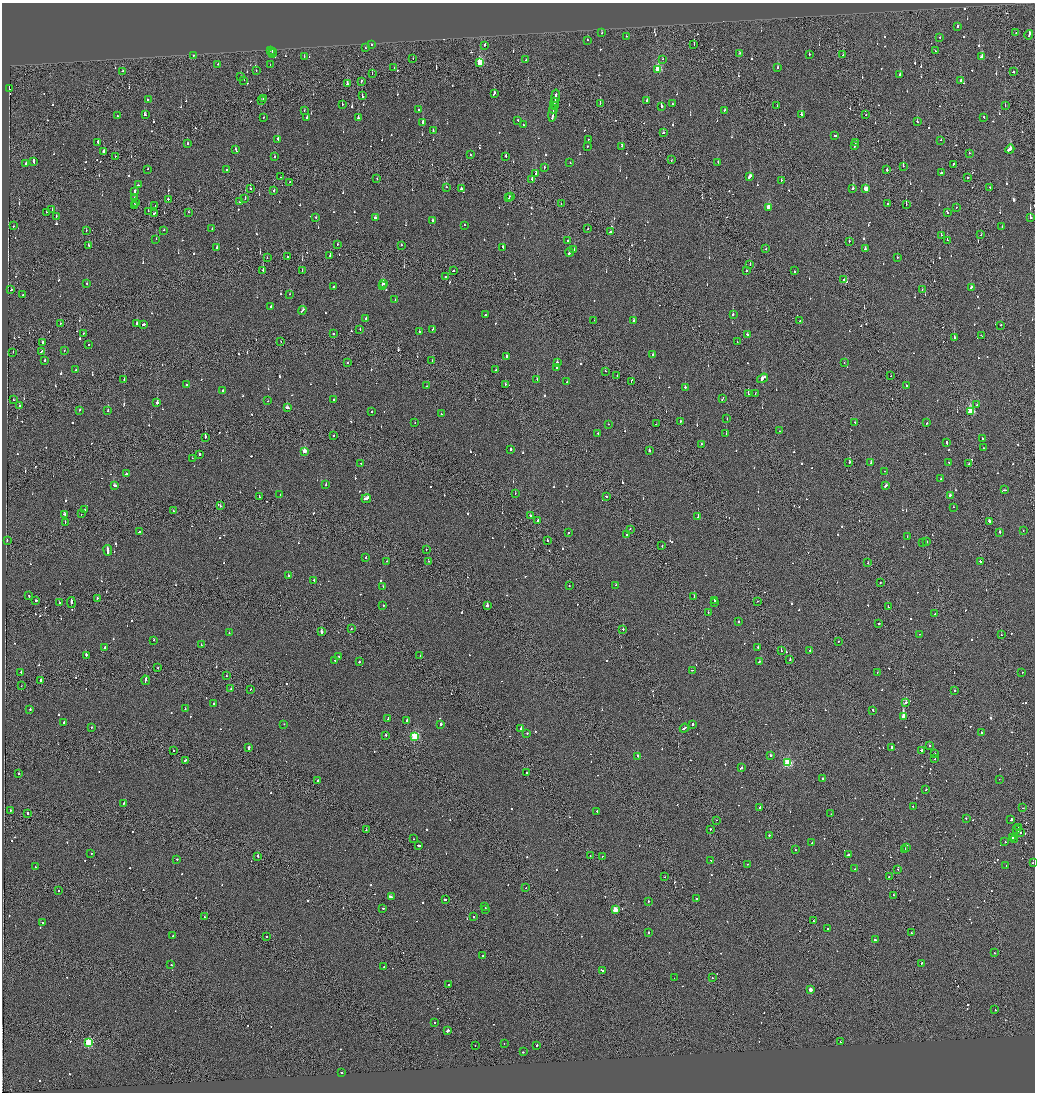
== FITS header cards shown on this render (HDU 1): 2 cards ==
NAXIS1  =                 2065
NAXIS2  =                 2180

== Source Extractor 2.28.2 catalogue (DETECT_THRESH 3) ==
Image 2065 x 2180 px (HDU 1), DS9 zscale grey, zoomed out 1/2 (1 PNG px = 2 x 2 image px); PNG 1037 x 1094 px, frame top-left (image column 1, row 2179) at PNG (2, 3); each listed source drawn as its Kron ellipse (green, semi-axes under 4 px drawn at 4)
Background -0.118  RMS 0.067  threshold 0.2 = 3 sigma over >= 5 px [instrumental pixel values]
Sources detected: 1139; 66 cannot appear on this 1/2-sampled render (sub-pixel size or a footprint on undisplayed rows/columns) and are neither listed nor drawn; of the other 1073, the 500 brightest by FLUX_AUTO listed and drawn (573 fainter detections omitted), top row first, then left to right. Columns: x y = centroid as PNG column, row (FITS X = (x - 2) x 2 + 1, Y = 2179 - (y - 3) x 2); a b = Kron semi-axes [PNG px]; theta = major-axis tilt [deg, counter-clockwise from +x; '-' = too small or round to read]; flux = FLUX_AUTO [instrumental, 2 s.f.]
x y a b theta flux
957 26 2 2 - 140
602 33 2 2 - 94
1016 33 2 2 - 120
1029 35 5 2 - 190
626 36 2 1 - 130
940 38 2 1 - 74
587 40 2 2 - 75
371 45 2 2 - 710
485 45 2 2 - 430
694 45 2 1 - 140
365 48 2 2 - 69
271 50 2 1 - 190
272 51 3 2 - 230
935 51 2 1 - 120
740 53 2 2 - 84
272 54 4 2 - 330
809 54 2 2 - 89
843 55 2 2 - 2000
193 56 2 1 - 73
304 56 2 2 - 77
982 57 3 2 - 390
413 58 2 2 - 91
662 59 2 2 - 200
526 60 2 2 - 120
480 62 3 3 - 840
218 64 2 2 - 89
270 64 2 1 - 130
394 68 2 2 - 100
777 68 2 2 - 96
658 69 3 3 - 900
122 71 3 2 - 100
256 71 2 2 - 120
1013 72 2 2 - 140
372 74 2 1 - 190
900 75 3 2 - 190
241 77 2 2 - 130
244 80 2 2 - 110
361 81 3 1 - 110
960 81 3 2 - 250
347 84 2 1 - 1600
9 89 2 2 - 120
494 93 3 2 - 410
362 96 4 2 - 310
556 96 7 2 82 440
148 99 2 2 - 75
264 99 2 1 - 110
647 100 2 2 - 100
262 101 2 1 - 82
554 103 5 1 - 430
600 103 2 1 - 77
342 104 2 2 - 94
672 104 2 2 - 83
554 106 2 1 - 180
661 106 2 2 - 240
777 106 2 2 - 68
1005 106 2 2 - 78
553 109 4 2 - 320
304 110 2 1 - 76
419 110 2 2 - 75
724 110 2 2 - 300
553 113 9 2 81 610
801 114 2 2 - 110
145 115 3 2 - 120
866 115 2 1 - 240
117 116 2 2 - 110
263 117 2 1 - 79
307 117 2 2 - 170
984 117 2 2 - 89
358 118 2 2 - 69
518 120 2 2 - 170
917 122 2 2 - 100
423 123 2 2 - 400
523 125 2 2 - 85
433 131 2 2 - 130
663 133 2 2 - 190
835 135 2 2 - 490
278 139 2 2 - 270
588 139 2 2 - 70
940 140 2 2 - 71
98 142 2 2 - 200
856 142 2 1 - 160
187 143 2 2 - 370
587 146 2 2 - 200
622 146 2 2 - 200
855 146 2 2 - 110
1010 149 5 2 - 610
236 150 3 2 - 280
103 151 2 2 - 420
969 153 2 2 - 78
470 155 2 2 - 86
115 156 2 1 - 73
506 156 2 2 - 450
274 157 2 2 - 140
671 160 3 1 - 230
33 161 4 2 - 260
718 162 2 2 - 72
26 163 2 2 - 200
570 163 2 1 - 100
953 164 3 2 - 150
903 166 2 1 - 110
544 168 2 2 - 130
148 169 2 2 - 140
887 169 3 1 - 1800
226 170 2 2 - 180
941 173 3 2 - 180
536 174 2 2 - 230
750 176 3 2 - 570
280 177 2 1 - 80
968 178 2 2 - 230
377 179 2 2 - 230
532 179 2 2 - 450
781 180 2 2 - 120
290 182 2 1 - 72
138 185 2 2 - 93
446 187 2 1 - 100
990 187 2 2 - 140
250 188 2 1 - 170
853 188 3 2 - 270
461 189 2 2 - 250
866 189 3 2 - 270
274 190 2 2 - 140
135 191 2 2 - 260
511 196 2 2 - 120
135 197 2 1 - 240
509 198 2 1 - 180
168 199 2 2 - 160
245 199 2 1 - 510
135 202 2 2 - 89
240 202 2 2 - 120
561 204 2 2 - 97
888 204 3 2 - 140
134 205 2 2 - 130
906 205 2 1 - 250
155 206 2 2 - 74
769 207 3 2 - 300
956 207 2 1 - 120
52 210 2 1 - 78
148 211 2 1 - 160
46 212 2 1 - 68
188 212 2 1 - 69
947 212 3 2 - 100
154 213 4 2 - 300
56 216 2 2 - 120
316 218 2 2 - 170
375 218 2 2 - 180
1030 218 4 1 - 4600
432 221 2 2 - 320
465 225 2 2 - 82
13 226 2 1 - 84
1002 227 2 2 - 180
212 229 2 2 - 70
588 229 2 2 - 190
86 230 2 1 - 68
163 230 2 2 - 81
610 232 2 1 - 560
941 235 2 1 - 160
980 235 2 1 - 310
156 239 2 2 - 76
947 240 2 2 - 400
568 241 2 2 - 73
849 241 2 2 - 70
338 244 2 1 - 81
89 245 3 2 - 180
401 245 2 2 - 310
503 247 3 2 - 190
216 248 2 2 - 230
865 248 3 2 - 210
766 249 2 1 - 120
574 250 2 2 - 100
570 252 4 2 - 580
288 256 2 2 - 160
330 256 2 1 - 76
267 257 2 1 - 68
897 258 2 2 - 160
750 264 2 1 - 290
263 270 2 1 - 290
302 271 2 2 - 78
453 271 2 2 - 170
746 271 2 2 - 97
794 271 2 2 - 410
446 276 2 2 - 110
844 279 2 2 - 310
87 283 2 2 - 72
384 284 2 2 - 190
382 286 2 2 - 380
334 287 3 2 - 340
971 287 3 2 - 150
11 290 2 2 - 140
922 290 3 2 - 74
290 294 2 1 - 89
23 295 2 2 - 79
395 300 2 2 - 90
271 306 2 2 - 110
302 310 4 2 - 330
733 314 2 1 - 280
485 315 2 2 - 110
366 318 2 2 - 220
594 320 2 1 - 130
634 321 2 2 - 290
800 321 2 2 - 110
60 323 2 2 - 79
137 323 2 2 - 140
143 324 2 2 - 150
1000 325 2 2 - 120
360 329 2 2 - 110
433 329 3 2 - 160
419 331 2 2 - 110
83 334 2 2 - 87
334 334 2 2 - 140
747 335 3 2 - 170
981 336 3 2 - 81
954 338 2 2 - 670
281 342 2 1 - 100
737 342 2 1 - 70
43 343 2 2 - 330
88 344 2 2 - 130
42 351 3 2 - 160
64 351 2 2 - 90
13 352 2 1 - 110
652 355 2 2 - 74
506 356 2 2 - 640
45 360 2 2 - 76
432 361 2 1 - 95
557 362 2 2 - 320
347 363 2 1 - 75
844 363 2 2 - 160
556 368 2 2 - 130
76 370 2 2 - 73
496 370 2 2 - 230
605 371 2 2 - 110
617 376 2 1 - 130
891 376 2 1 - 83
762 378 6 2 37 510
124 379 2 2 - 110
537 379 2 2 - 150
567 382 2 2 - 70
631 382 2 1 - 75
505 384 2 1 - 230
186 385 2 2 - 150
907 385 2 2 - 160
426 386 2 1 - 72
685 387 2 2 - 340
223 390 2 2 - 220
755 393 2 2 - 160
748 394 2 1 - 470
722 399 3 2 - 150
13 400 2 2 - 87
333 400 2 2 - 85
268 401 2 1 - 120
157 402 2 2 - 850
977 405 2 2 - 180
20 406 2 1 - 520
287 407 3 2 - 340
80 410 2 2 - 86
108 411 2 2 - 260
971 411 3 3 - 880
372 412 2 2 - 330
441 414 2 2 - 96
727 419 2 2 - 85
680 421 2 2 - 300
855 422 2 2 - 110
415 423 2 2 - 75
927 423 2 2 - 90
608 424 2 2 - 81
656 424 2 1 - 84
780 431 2 1 - 110
598 433 2 2 - 270
726 434 2 2 - 74
333 436 2 2 - 100
205 437 3 2 - 350
982 439 2 2 - 120
947 442 3 2 - 180
701 444 2 2 - 110
983 448 2 2 - 100
510 449 2 2 - 510
304 451 3 2 - 200
649 451 2 2 - 170
200 454 2 2 - 800
192 458 2 1 - 96
949 462 2 2 - 88
361 463 2 2 - 77
849 463 3 2 - 690
871 463 2 2 - 120
969 464 2 2 - 72
884 471 2 2 - 80
126 474 2 2 - 310
941 479 2 2 - 160
326 485 2 2 - 250
114 486 3 2 - 260
886 486 3 2 - 220
1004 490 3 1 - 130
515 493 2 1 - 87
280 494 2 2 - 97
950 495 3 2 - 140
259 496 2 1 - 71
606 496 2 2 - 320
366 499 5 2 - 750
220 506 2 2 - 330
953 507 2 1 - 70
85 510 2 2 - 85
173 511 2 2 - 72
64 514 3 2 - 270
81 514 2 2 - 100
530 516 2 2 - 170
698 517 2 2 - 160
537 521 3 2 - 200
989 521 3 2 - 170
65 523 2 1 - 110
630 529 2 2 - 96
1023 530 2 2 - 82
139 532 2 2 - 180
568 532 2 2 - 140
999 532 2 2 - 220
627 535 2 2 - 110
907 537 2 2 - 97
7 541 2 1 - 71
547 541 2 1 - 100
926 542 2 1 - 100
922 543 2 1 - 92
662 546 2 2 - 120
108 550 5 2 - 350
426 550 2 2 - 72
366 557 2 2 - 83
386 561 2 2 - 110
428 561 2 1 - 72
980 561 2 2 - 400
868 563 2 2 - 76
288 576 2 2 - 110
314 580 2 2 - 400
880 583 2 1 - 200
616 585 2 2 - 73
383 586 2 2 - 69
569 586 2 2 - 78
29 596 2 2 - 120
694 596 2 2 - 100
97 598 2 2 - 120
36 601 2 2 - 330
714 601 2 2 - 110
757 601 2 1 - 92
71 602 5 1 - 460
60 603 2 1 - 70
714 603 3 1 - 100
383 605 2 1 - 100
487 606 2 2 - 1300
888 607 2 1 - 380
708 612 2 2 - 82
935 614 2 1 - 83
738 622 2 2 - 220
879 623 2 2 - 68
351 629 2 1 - 84
623 629 2 2 - 170
321 632 2 2 - 690
229 633 2 2 - 100
920 634 2 1 - 210
1001 635 2 1 - 72
154 640 2 2 - 120
838 641 2 2 - 76
201 645 2 2 - 220
105 647 2 2 - 370
758 647 2 1 - 310
810 650 2 2 - 100
781 651 2 2 - 500
86 655 2 2 - 150
339 656 2 2 - 73
420 656 2 1 - 90
335 660 2 2 - 130
790 660 2 2 - 180
760 661 4 2 - 190
359 662 2 2 - 200
158 668 2 1 - 72
692 670 2 1 - 76
21 672 2 2 - 250
877 672 2 2 - 70
1022 672 2 2 - 110
226 676 2 2 - 110
41 680 2 2 - 630
146 680 4 2 - 630
21 686 2 1 - 180
231 689 2 1 - 100
250 689 2 1 - 110
955 690 2 2 - 98
906 703 3 2 - 190
213 704 2 2 - 79
185 708 2 2 - 120
30 709 2 2 - 96
873 710 3 2 - 130
903 716 3 2 - 6700
388 719 3 2 - 190
407 720 2 2 - 170
64 722 2 2 - 290
284 724 2 2 - 610
441 724 2 2 - 320
693 724 2 2 - 280
91 727 2 2 - 71
521 728 2 2 - 680
684 728 5 2 - 530
527 733 2 1 - 90
982 733 2 2 - 80
386 735 2 2 - 93
415 736 3 3 - 1200
930 745 3 2 - 140
892 747 2 2 - 570
249 748 4 2 - 350
174 750 2 2 - 84
921 750 2 2 - 1400
934 753 2 2 - 160
770 755 2 2 - 680
638 756 2 2 - 430
935 758 2 1 - 170
185 760 3 2 - 180
788 763 3 3 - 1400
741 768 3 2 - 490
527 772 2 2 - 170
19 774 2 2 - 190
823 779 2 1 - 100
999 779 2 1 - 74
318 781 2 2 - 320
926 789 2 2 - 140
124 803 2 1 - 220
760 807 2 1 - 1800
913 807 2 2 - 93
1023 808 2 1 - 83
10 810 2 2 - 120
597 811 2 2 - 74
27 813 2 2 - 350
831 814 2 1 - 120
966 818 2 2 - 95
716 820 2 2 - 80
1011 820 3 2 - 190
1019 828 3 1 - 150
710 829 2 2 - 220
366 830 2 1 - 250
1017 830 3 2 - 340
1020 832 2 2 - 110
769 835 2 2 - 530
1012 838 2 2 - 220
414 839 2 2 - 76
1014 839 2 2 - 170
1005 842 2 2 - 77
812 843 3 2 - 77
418 846 3 2 - 180
906 847 4 2 - 350
795 850 2 2 - 150
905 850 3 2 - 310
91 853 2 2 - 70
848 855 2 2 - 110
258 856 3 2 - 160
590 856 2 1 - 110
602 856 2 2 - 84
177 859 2 2 - 71
711 860 3 2 - 200
1033 863 2 2 - 310
747 864 2 2 - 85
1006 865 2 2 - 190
35 867 2 2 - 95
855 869 2 2 - 110
898 870 2 2 - 88
889 876 2 1 - 87
665 877 2 2 - 360
526 888 2 2 - 83
58 890 2 1 - 120
893 895 2 1 - 200
391 897 4 2 - 380
697 898 2 2 - 170
445 899 2 1 - 230
648 901 2 2 - 450
485 907 2 1 - 230
383 908 2 2 - 120
485 909 2 2 - 400
615 910 3 2 - 310
473 916 2 2 - 330
204 917 2 1 - 190
814 921 3 2 - 100
42 923 2 2 - 100
828 929 3 2 - 240
648 933 2 2 - 960
911 933 2 2 - 92
173 936 2 2 - 69
266 937 2 2 - 81
875 940 2 2 - 2300
995 953 2 2 - 91
483 955 2 2 - 130
922 963 3 2 - 120
171 965 2 2 - 78
384 966 2 2 - 70
602 971 3 2 - 700
674 978 2 1 - 160
712 978 2 1 - 110
449 984 2 2 - 85
810 990 2 2 - 150
995 1010 2 2 - 91
434 1023 2 2 - 77
447 1031 2 2 - 1100
89 1042 3 3 - 1200
840 1042 2 2 - 74
504 1044 2 2 - 83
475 1045 2 2 - 76
537 1045 2 2 - 100
523 1052 2 2 - 320
341 1073 2 2 - 110
At the frame edge (FLAGS 8, measured only in part): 1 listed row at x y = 1033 863
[573 fainter detections neither listed nor drawn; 66 sub-pixel or undisplayed-footprint detections neither listed nor drawn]